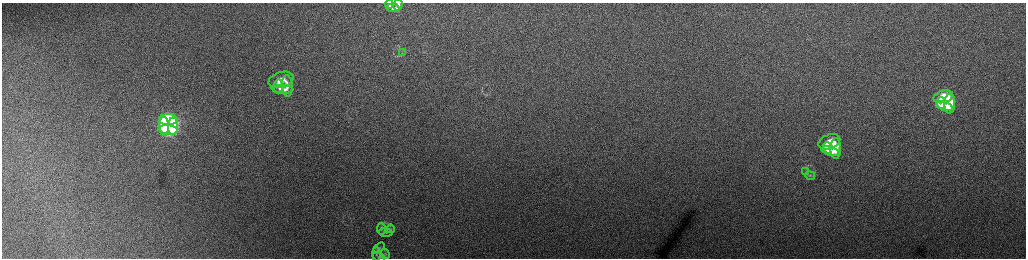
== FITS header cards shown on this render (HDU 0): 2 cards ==
NAXIS1  =                 2048 /fastest changing axis
NAXIS2  =                  512 /next to fastest changing axis

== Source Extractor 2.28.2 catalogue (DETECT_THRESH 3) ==
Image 2048 x 512 px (HDU 0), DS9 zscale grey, zoomed out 1/2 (1 PNG px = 2 x 2 image px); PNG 1028 x 260 px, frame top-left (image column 1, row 511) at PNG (2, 3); each listed source drawn as its Kron ellipse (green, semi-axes under 4 px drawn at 4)
Background 159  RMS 1.8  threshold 5.41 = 3 sigma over >= 5 px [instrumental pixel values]
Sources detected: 29; all 29 listed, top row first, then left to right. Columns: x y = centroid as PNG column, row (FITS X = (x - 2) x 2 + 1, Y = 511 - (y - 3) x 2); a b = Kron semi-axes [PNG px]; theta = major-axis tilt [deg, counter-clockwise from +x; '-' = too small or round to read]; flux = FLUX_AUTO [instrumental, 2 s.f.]
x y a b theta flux
389 4 4 3 - 840
398 5 6 2 73 880
393 8 6 2 -9 1100
402 53 3 2 - 260
281 80 13 7 17 3600
278 86 7 4 89 1600
287 86 11 5 -88 2300
283 89 11 4 -4 2200
943 97 10 6 18 15000
941 103 6 3 -90 7600
950 104 10 5 88 11000
944 106 9 4 -19 10000
168 120 9 5 -1 42000
164 126 10 4 -88 45000
173 126 9 5 89 40000
168 130 10 4 -8 38000
829 142 11 7 20 8500
827 148 6 4 88 3800
836 148 10 5 90 6000
830 151 9 4 -16 5900
806 172 4 3 - 330
810 175 5 3 - 380
381 229 6 4 -82 760
390 229 4 3 - 430
386 232 7 3 -4 530
379 248 6 4 32 700
376 254 7 4 -90 710
385 254 5 4 - 630
379 257 6 3 -23 460
At the frame edge (FLAGS 8, measured only in part): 1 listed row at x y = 379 257